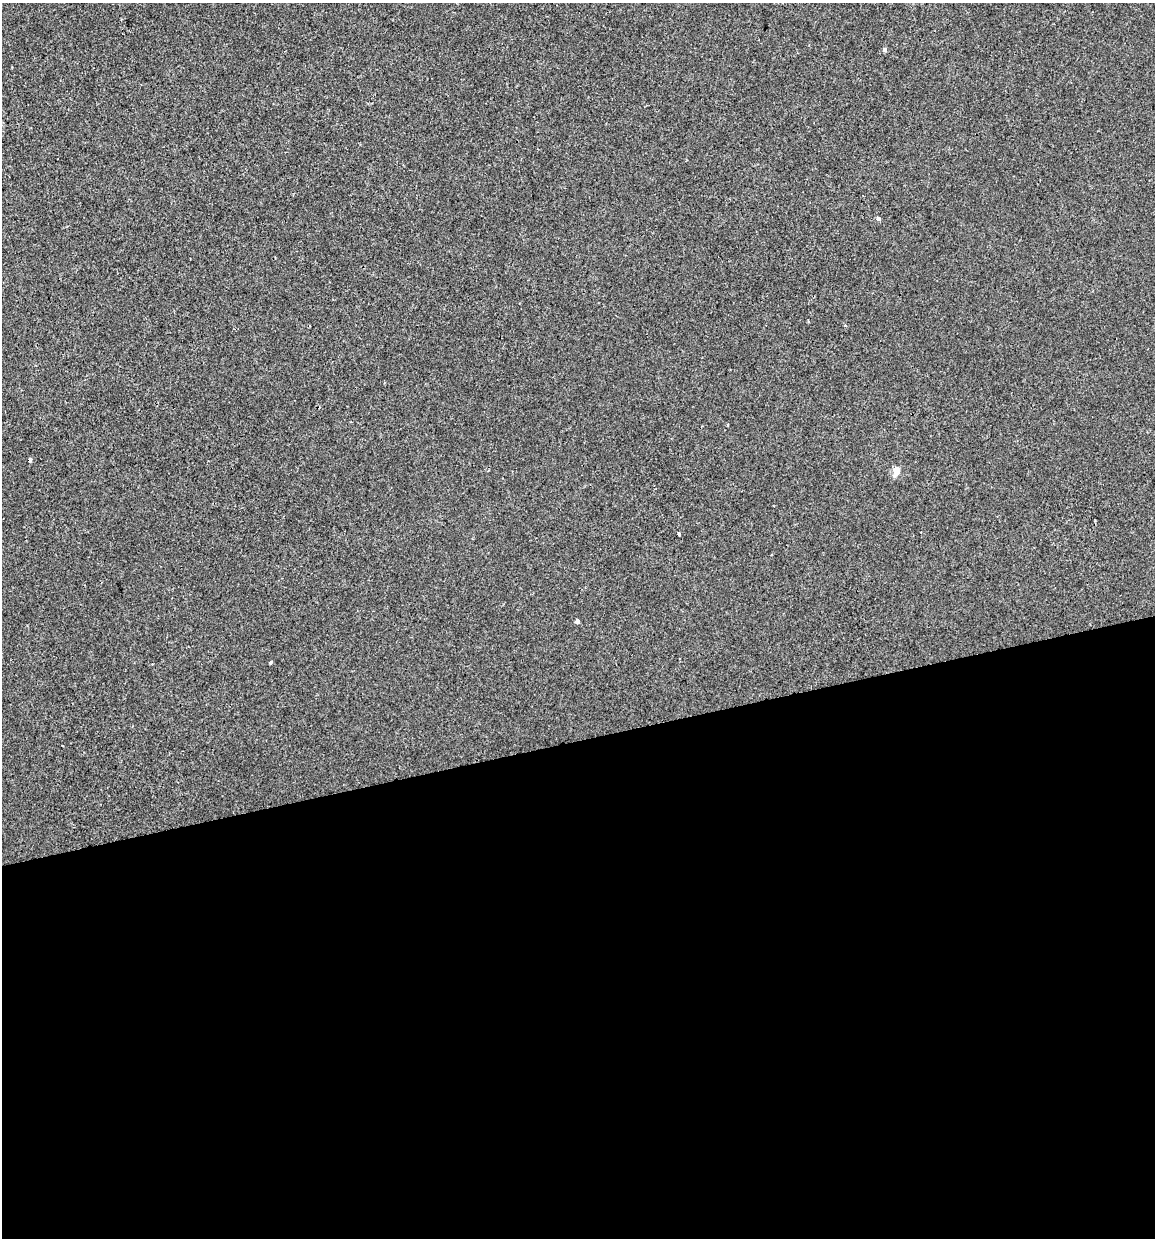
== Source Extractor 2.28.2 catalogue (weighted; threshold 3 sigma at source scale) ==
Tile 15 of 4 x 4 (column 3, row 4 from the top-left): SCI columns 2340-3492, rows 1-1236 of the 4724 x 4944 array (HDU 1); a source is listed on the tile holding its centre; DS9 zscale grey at full resolution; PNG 1157 x 1240 px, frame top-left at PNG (2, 3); no overlay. Shown black and unused: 40% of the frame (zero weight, under 2 of 3 exposures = <1% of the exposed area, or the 3 px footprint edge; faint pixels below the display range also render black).
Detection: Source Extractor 2.28.2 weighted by HDU 2 'WHT'; one run over the whole footprint, this tile lists its part. Background -8.66e-04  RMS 0.0043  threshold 0.0192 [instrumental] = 3 sigma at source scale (4.5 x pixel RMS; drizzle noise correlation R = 1.50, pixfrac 1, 0.0396/0.0396 arcsec/px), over >= 5 px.
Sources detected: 10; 1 cosmic-ray / hot-pixel residue — not listed; the other 9 listed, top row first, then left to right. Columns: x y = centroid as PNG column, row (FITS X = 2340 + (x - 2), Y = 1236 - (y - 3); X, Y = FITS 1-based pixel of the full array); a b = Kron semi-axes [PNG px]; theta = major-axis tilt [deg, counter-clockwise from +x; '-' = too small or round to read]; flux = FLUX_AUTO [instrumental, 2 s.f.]
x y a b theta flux
885 50 5 5 - 1
878 218 5 4 - 1.3
845 326 4 3 - 0.41
728 425 4 2 - 0.34
30 460 4 3 - 1.8
896 470 12 8 80 3.3
679 534 4 3 - 1.3
577 621 4 4 - 5.3
270 663 4 3 - 0.78
Overlapping masked pixels (flux is a lower limit): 1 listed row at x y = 30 460